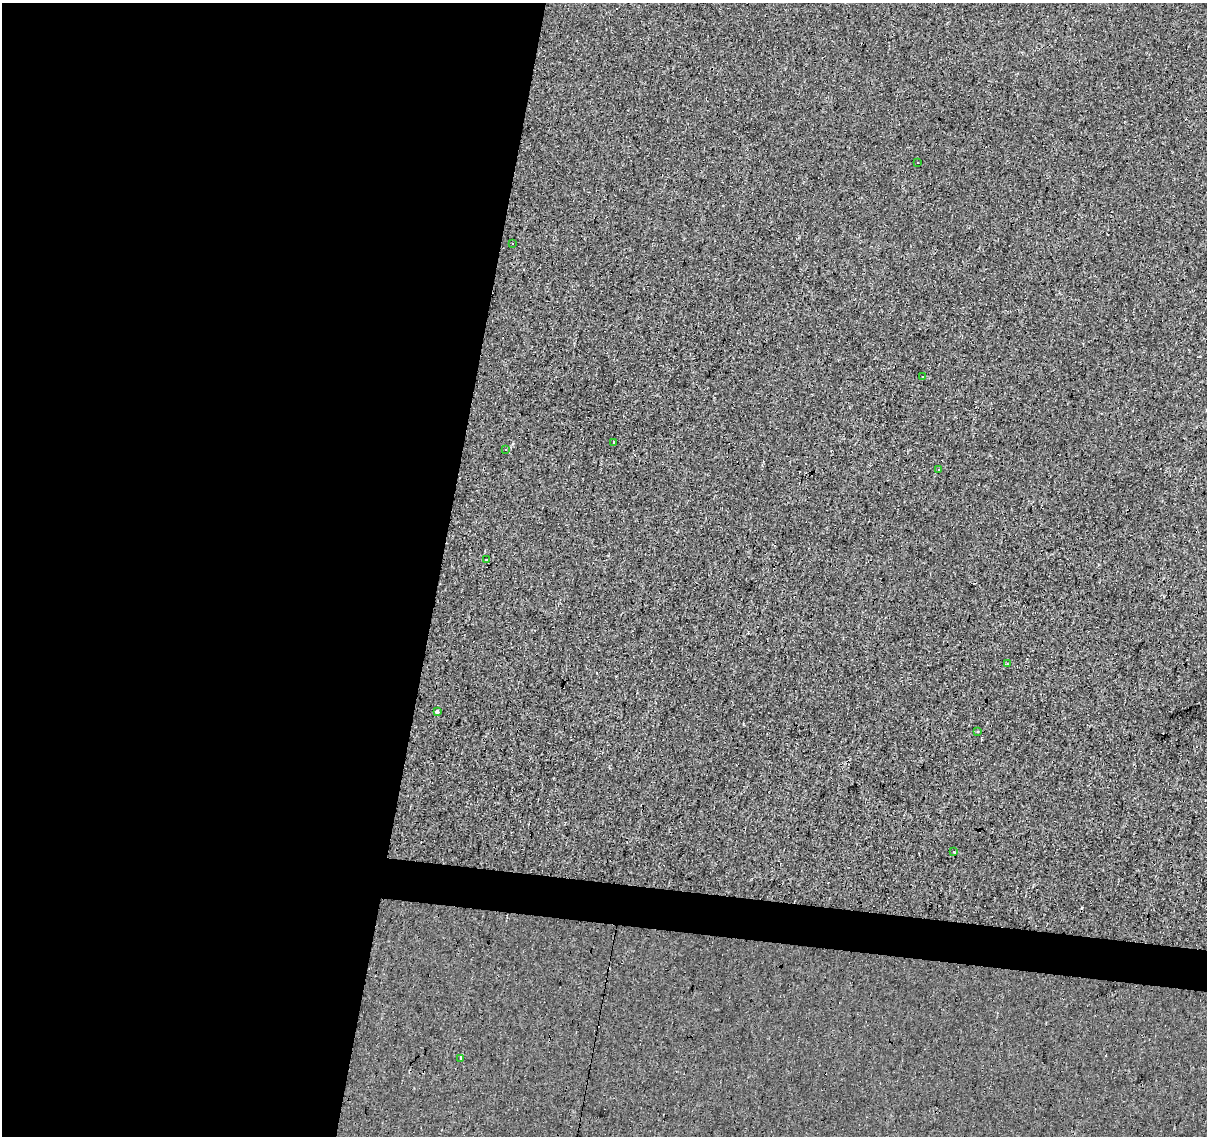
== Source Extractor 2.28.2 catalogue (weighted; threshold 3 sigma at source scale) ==
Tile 5 of 4 x 4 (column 1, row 2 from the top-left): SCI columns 1-1205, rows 2489-3622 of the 4824 x 5035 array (HDU 1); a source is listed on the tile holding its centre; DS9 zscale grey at full resolution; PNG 1209 x 1138 px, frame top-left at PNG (2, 3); each listed source drawn as its Kron ellipse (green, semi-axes under 4 px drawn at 4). Shown black and unused: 39% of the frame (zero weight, under 3 of 4 exposures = <1% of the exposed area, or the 3 px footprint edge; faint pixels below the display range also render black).
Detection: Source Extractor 2.28.2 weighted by HDU 2 'WHT'; one run over the whole footprint, this tile lists its part. Background -0.00137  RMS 0.0033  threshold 0.015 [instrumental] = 3 sigma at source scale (4.5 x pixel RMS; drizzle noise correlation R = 1.50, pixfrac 1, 0.0396/0.0396 arcsec/px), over >= 5 px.
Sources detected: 22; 10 cosmic-ray / hot-pixel residue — neither listed nor drawn; the other 12 listed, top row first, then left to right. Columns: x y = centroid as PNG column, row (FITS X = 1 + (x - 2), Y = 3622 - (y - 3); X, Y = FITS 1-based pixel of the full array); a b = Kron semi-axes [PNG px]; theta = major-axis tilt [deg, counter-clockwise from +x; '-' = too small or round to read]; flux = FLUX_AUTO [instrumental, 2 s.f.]
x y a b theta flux
918 163 3 3 - 1.5
513 243 3 2 - 0.35
922 377 3 2 - 0.29
613 442 3 3 - 0.91
506 449 3 3 - 0.46
938 470 3 2 - 0.5
486 560 3 3 - 5.7
1007 664 4 2 - 0.22
437 712 3 3 - 6.1
978 731 3 3 - 0.37
954 852 3 3 - 1.2
461 1058 4 3 - 7.2
Unlisted compact peaks at least as high as the median listed source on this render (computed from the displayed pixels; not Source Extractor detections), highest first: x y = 513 444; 743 724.